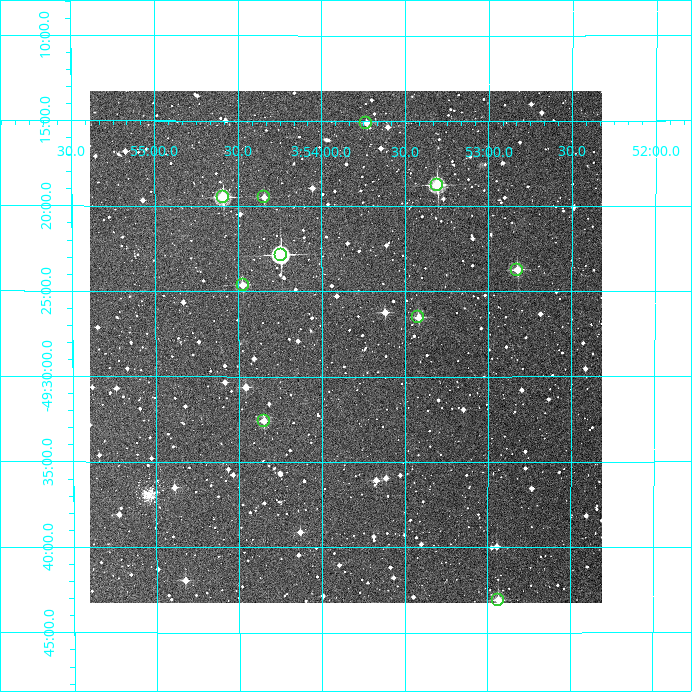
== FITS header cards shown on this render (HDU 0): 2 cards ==
NAXIS1  =                  512
NAXIS2  =                  512

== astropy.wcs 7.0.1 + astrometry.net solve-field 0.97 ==
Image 512 x 512 px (HDU 0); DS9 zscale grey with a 90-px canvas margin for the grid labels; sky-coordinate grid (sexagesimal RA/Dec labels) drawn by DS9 from the SOLVED WCS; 10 Tycho-2 reference stars matched to detected sources circled (green)
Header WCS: RA---TAN/DEC--TAN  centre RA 03:53:51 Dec -49:28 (58.46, -49.47 deg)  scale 3.52 arcsec/px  FOV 30.0' x 30.0'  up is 0 deg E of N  parity normal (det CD < 0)
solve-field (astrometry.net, Tycho-2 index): VERIFIED the header's WCS against the Tycho-2 star catalogue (verified at 2 index scales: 10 matches each, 0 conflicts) and refined it, rather than solving blind
Solved WCS: RA---TAN-SIP/DEC--TAN-SIP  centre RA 03:53:51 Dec -49:28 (58.46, -49.47 deg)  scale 3.52 arcsec/px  FOV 30.0' x 30.0'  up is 0 deg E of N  parity normal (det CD < 0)
The solver's refit moves the header's centre by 0.72 arcsec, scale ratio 1.001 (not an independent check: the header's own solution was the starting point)
Tycho-2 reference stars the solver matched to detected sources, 10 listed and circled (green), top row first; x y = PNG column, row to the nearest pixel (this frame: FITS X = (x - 90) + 1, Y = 512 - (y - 91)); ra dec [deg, ICRS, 3 dp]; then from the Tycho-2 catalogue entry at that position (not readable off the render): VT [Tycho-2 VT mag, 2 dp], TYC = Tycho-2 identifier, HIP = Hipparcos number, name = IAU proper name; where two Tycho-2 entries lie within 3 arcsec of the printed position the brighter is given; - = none
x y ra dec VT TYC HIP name
366 123 58.433 -49.252 12.43 8070-1475-1 - -
437 185 58.326 -49.313 9.54 8070-1551-1 - -
223 197 58.648 -49.325 10.02 8070-1006-1 - -
264 197 58.586 -49.325 12.21 8070-1277-1 - -
281 255 58.561 -49.381 9.50 8070-1525-1 - -
517 270 58.206 -49.395 11.25 8070-1081-1 - -
243 285 58.619 -49.410 11.40 8070-1310-1 - -
418 317 58.354 -49.442 11.79 8070-1153-1 - -
264 421 58.587 -49.543 11.83 8070-1262-1 - -
498 600 58.233 -49.718 11.14 8070-1240-1 - -